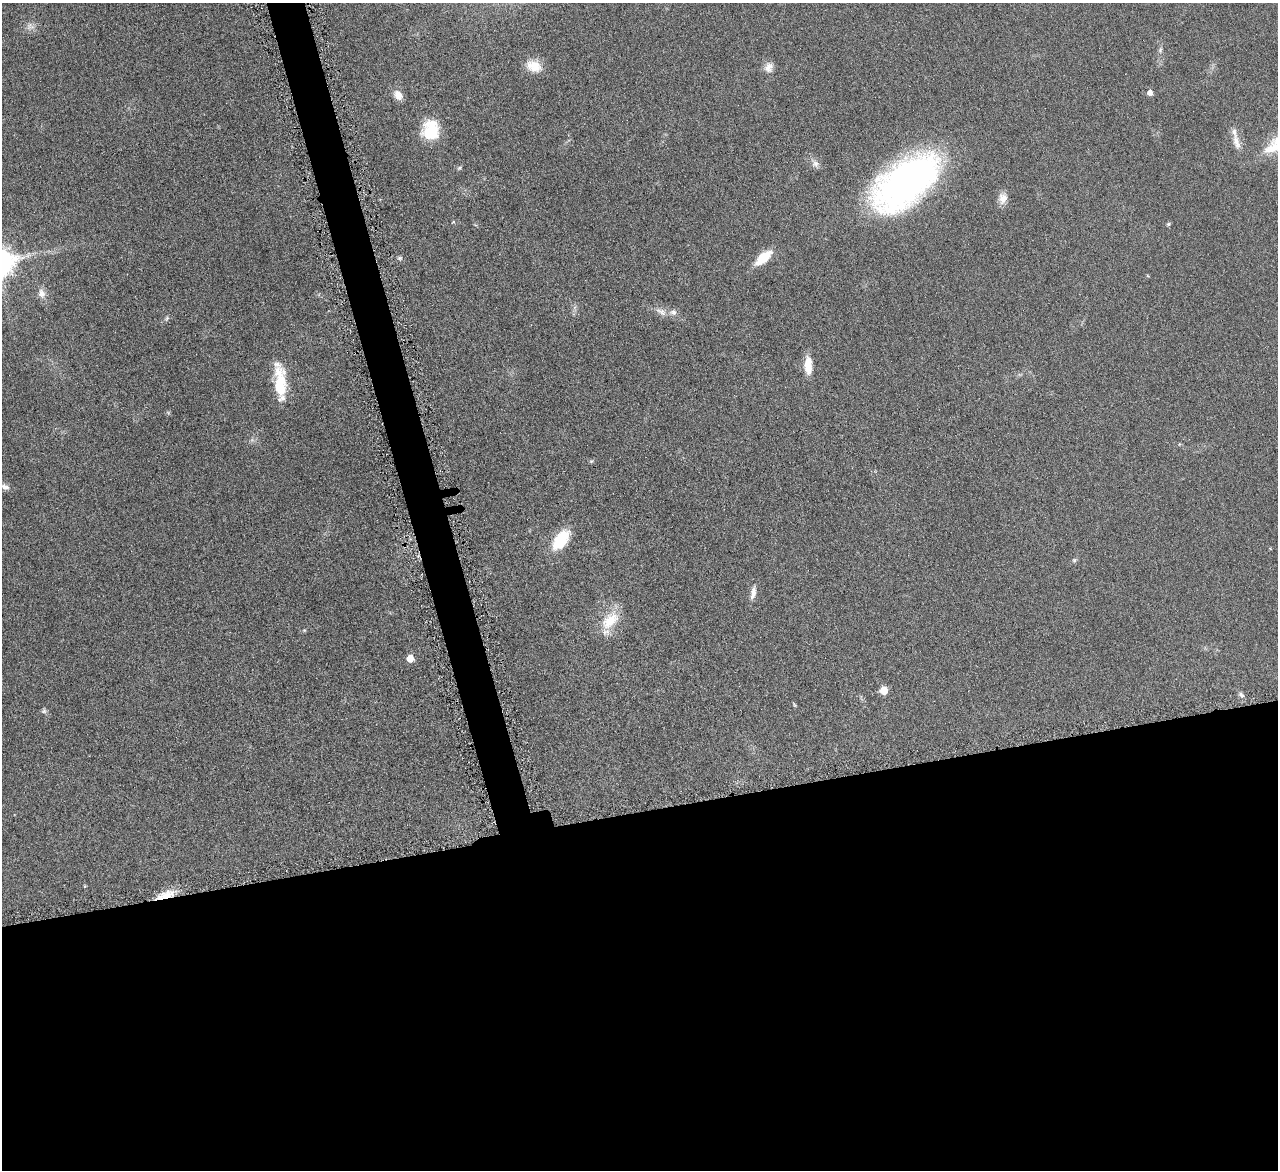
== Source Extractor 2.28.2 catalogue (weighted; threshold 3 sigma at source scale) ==
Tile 15 of 4 x 4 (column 3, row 4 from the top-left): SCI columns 2558-3833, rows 273-1440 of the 5114 x 5096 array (HDU 1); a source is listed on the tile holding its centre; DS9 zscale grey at full resolution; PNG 1280 x 1172 px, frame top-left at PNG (2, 3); no overlay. Shown black and unused: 33% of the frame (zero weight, under 4 of 8 exposures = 1% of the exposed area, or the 3 px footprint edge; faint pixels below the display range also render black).
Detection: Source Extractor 2.28.2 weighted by HDU 2 'WHT'; one run over the whole footprint, this tile lists its part. Background 0.0891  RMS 0.0087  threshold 0.0355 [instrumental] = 3 sigma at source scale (4.09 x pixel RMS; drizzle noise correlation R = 1.36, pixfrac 0.8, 0.05/0.05 arcsec/px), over >= 5 px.
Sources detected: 37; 2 inside a brighter listed object's ellipse — not listed separately; the other 35 listed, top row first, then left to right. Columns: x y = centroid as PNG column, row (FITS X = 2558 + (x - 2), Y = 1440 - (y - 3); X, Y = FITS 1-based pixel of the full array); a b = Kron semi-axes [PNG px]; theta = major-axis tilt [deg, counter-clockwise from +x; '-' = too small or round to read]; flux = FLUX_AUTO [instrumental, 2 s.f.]
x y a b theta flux
30 26 11 9 -21 4.3
1160 50 10 5 77 2.2
534 66 19 13 -17 13
769 67 14 11 67 5.6
1150 93 5 5 - 5.1
398 95 13 9 -55 6.7
431 130 23 20 88 28
1236 142 20 8 -72 7.7
815 164 10 9 - 3.9
459 168 7 4 28 1.2
906 183 76 39 38 280
1003 198 14 10 79 6.7
453 222 5 3 - 0.78
1168 224 6 4 17 1.4
400 258 7 5 1 1.5
763 258 17 8 40 23
1148 276 4 3 - 0.74
41 293 13 9 -76 5.3
661 312 17 8 -27 5.8
167 318 8 4 59 1.5
808 365 19 8 -90 14
280 383 41 12 -86 36
5 487 11 7 -25 3.7
561 540 25 13 54 29
1074 560 6 5 - 1.4
753 593 17 7 79 5.6
610 620 29 17 46 22
304 630 5 4 - 0.8
410 659 5 5 - 15
884 690 6 5 - 19
1241 695 9 6 -45 2.6
795 705 6 4 -87 0.9
44 711 7 7 - 1.7
85 886 4 4 - 0.79
165 895 26 9 20 14
Overlapping masked pixels (flux is a lower limit): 1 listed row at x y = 165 895